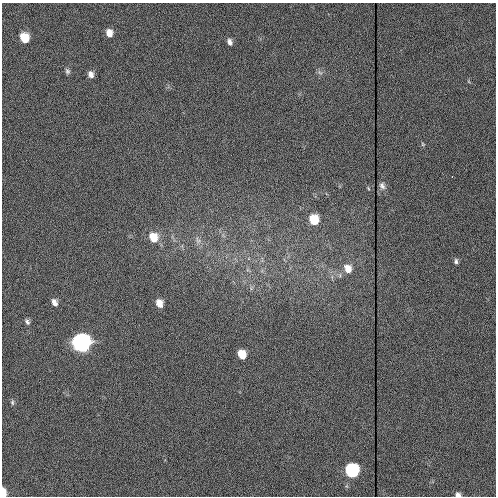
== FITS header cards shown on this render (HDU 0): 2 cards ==
NAXIS1  =                  494
NAXIS2  =                  494

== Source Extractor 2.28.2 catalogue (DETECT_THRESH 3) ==
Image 494 x 494 px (HDU 0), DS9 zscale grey, 1 PNG px = 1 image px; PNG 498 x 498 px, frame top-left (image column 1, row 494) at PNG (2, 3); no overlay
Background 368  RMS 8.1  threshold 24.4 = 3 sigma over >= 5 px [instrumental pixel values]
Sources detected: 22; all 22 listed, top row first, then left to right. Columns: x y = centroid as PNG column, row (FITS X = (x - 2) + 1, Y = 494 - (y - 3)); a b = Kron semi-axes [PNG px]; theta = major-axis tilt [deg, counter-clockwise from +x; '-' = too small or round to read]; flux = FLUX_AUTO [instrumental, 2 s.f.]
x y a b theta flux
109 33 7 6 - 4900
24 38 8 6 -75 15000
230 42 7 5 -71 2200
67 71 7 6 - 1300
320 72 8 4 -44 1200
91 74 7 6 - 3000
423 144 5 5 - 710
382 186 5 4 - 1600
314 220 8 6 -76 18000
153 237 9 8 - 11000
198 240 10 6 -65 2100
456 261 6 4 87 1300
348 269 10 8 -68 6100
54 302 8 6 -62 3000
159 303 8 6 -73 6100
27 322 7 5 -58 1500
81 343 8 8 - 550000
242 354 7 6 - 11000
12 402 7 5 -90 990
352 471 8 7 - 94000
3 493 8 4 89 7800
458 495 6 5 - 2000
At the frame edge (FLAGS 8, measured only in part): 2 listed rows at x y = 3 493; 458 495